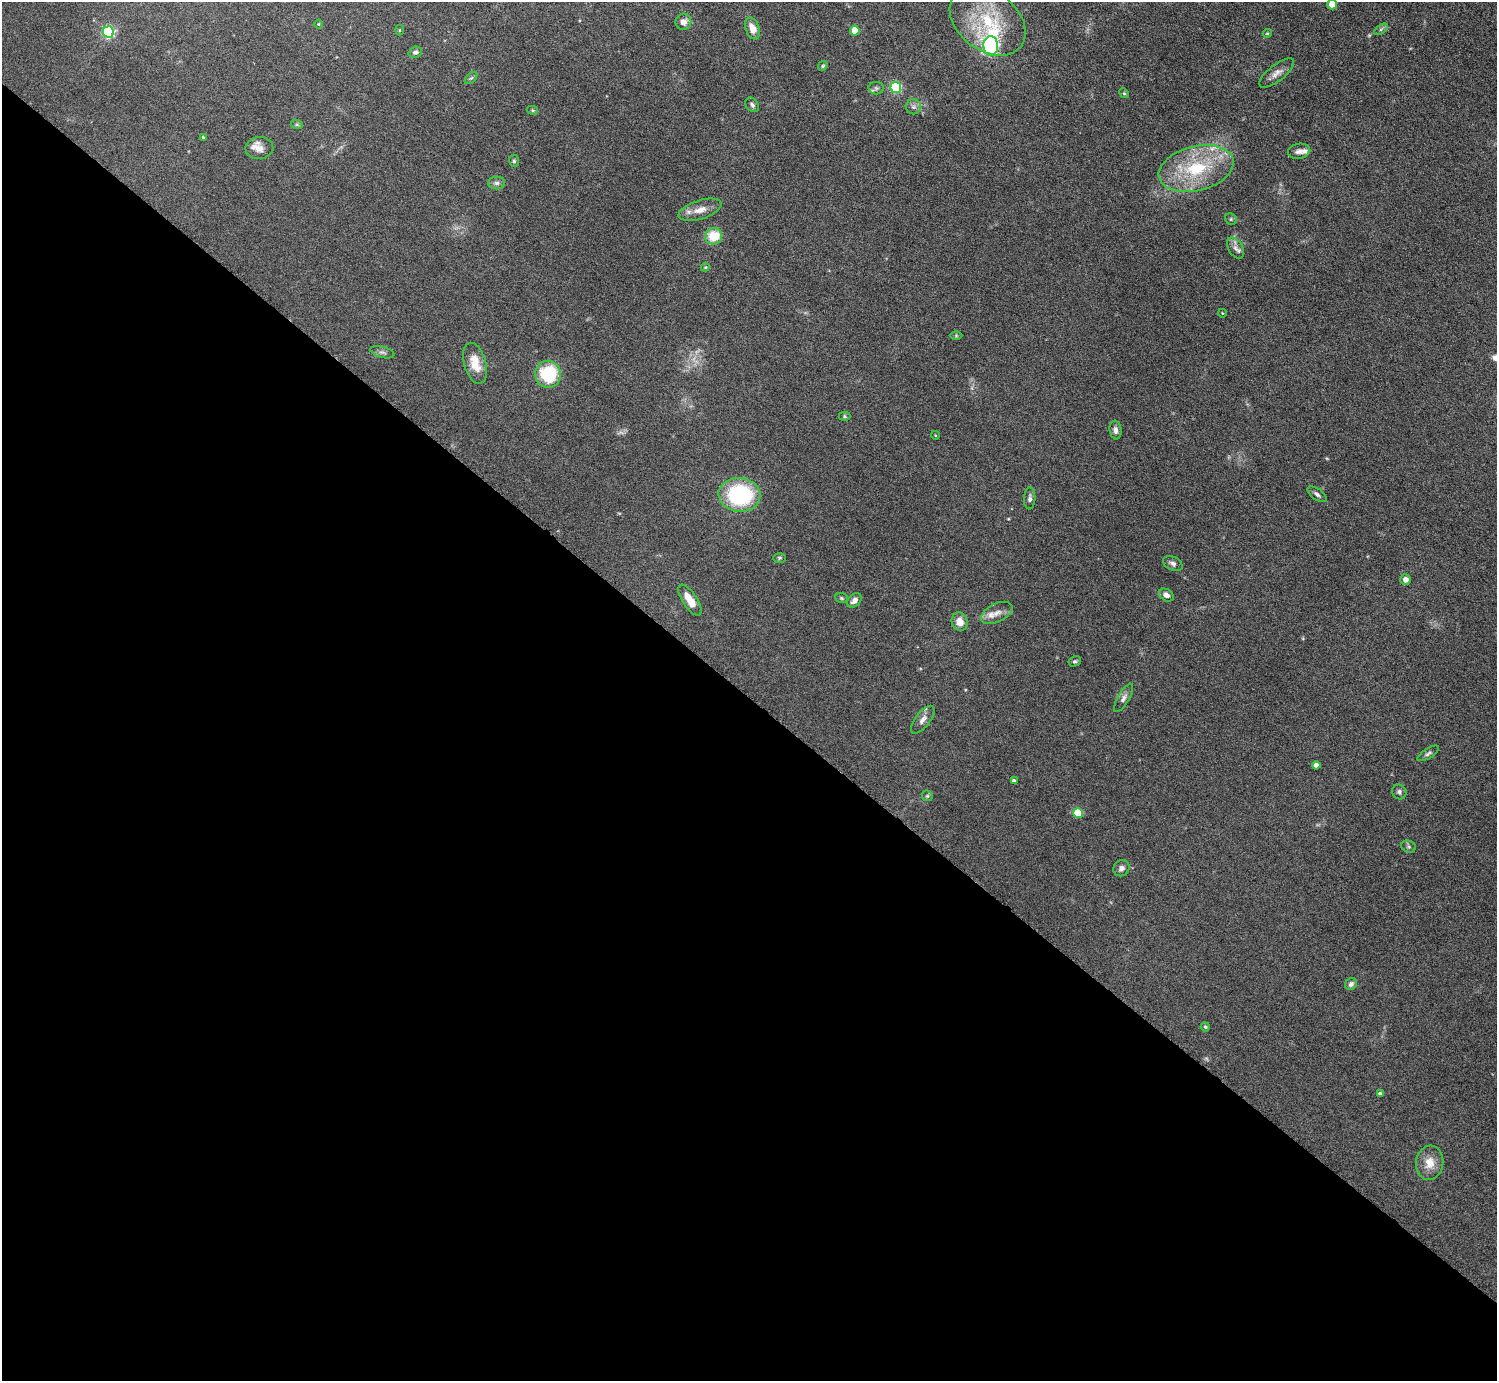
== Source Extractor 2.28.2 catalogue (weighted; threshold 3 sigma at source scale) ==
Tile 14 of 4 x 4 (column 2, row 4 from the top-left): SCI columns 1604-3098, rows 363-1741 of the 6098 x 6100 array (HDU 1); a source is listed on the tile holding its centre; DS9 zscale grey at full resolution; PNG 1499 x 1383 px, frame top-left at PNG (2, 2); each listed source drawn as its Kron ellipse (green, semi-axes under 4 px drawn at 4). Shown black and unused: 50% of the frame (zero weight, under 6 of 11 exposures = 5% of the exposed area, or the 3 px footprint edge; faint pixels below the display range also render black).
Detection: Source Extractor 2.28.2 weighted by HDU 2 'WHT'; one run over the whole footprint, this tile lists its part. Background 0.103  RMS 0.006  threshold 0.0246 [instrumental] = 3 sigma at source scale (4.09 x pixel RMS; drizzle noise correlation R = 1.36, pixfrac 0.8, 0.05/0.05 arcsec/px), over >= 5 px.
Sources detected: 75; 3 too faint to see at this stretch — neither listed nor drawn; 4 inside a brighter listed object's ellipse — not listed separately; the other 68 listed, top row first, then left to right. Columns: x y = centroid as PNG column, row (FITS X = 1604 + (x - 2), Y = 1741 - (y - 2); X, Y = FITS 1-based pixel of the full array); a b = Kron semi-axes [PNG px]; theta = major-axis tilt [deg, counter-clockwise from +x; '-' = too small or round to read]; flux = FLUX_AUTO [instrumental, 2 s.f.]
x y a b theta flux
1332 4 5 5 - 11
988 21 42 29 -37 33
683 22 8 8 - 3.3
318 24 4 3 - 0.39
752 29 11 6 -70 5.4
1381 29 7 4 37 0.94
399 30 5 3 - 0.4
855 31 5 4 - 11
108 32 5 5 - 64
1267 33 4 4 - 0.47
991 46 10 7 -89 130
415 52 7 5 18 1.3
823 66 5 4 - 0.6
1277 73 21 8 38 3.7
471 78 7 4 43 0.87
896 87 5 5 - 43
876 88 8 6 -1 1.3
1124 93 5 4 - 0.47
752 105 8 6 -53 1.3
913 107 8 7 - 1.6
532 110 5 4 - 0.58
297 125 6 4 -18 0.68
203 137 3 3 - 0.49
259 148 14 11 8 4
1299 151 11 7 11 2.2
514 161 6 5 - 0.87
1196 168 38 22 14 34
497 183 8 6 1 1.6
700 210 22 9 17 5.7
1231 219 6 5 - 0.96
714 236 8 8 - 13
1235 248 11 7 -59 2.5
705 267 4 4 - 0.49
1222 313 4 3 - 0.33
956 336 6 4 0 0.58
382 352 12 5 -14 1.5
475 363 21 11 -74 9
548 374 13 13 - 29
844 416 6 4 -1 0.71
1115 430 9 6 -81 2
935 435 4 3 - 0.4
1317 494 11 5 -36 1.6
739 495 21 17 -6 54
1030 498 11 5 87 1.6
779 558 6 5 - 0.72
1173 564 10 6 -29 1.9
1405 580 5 5 - 2.7
1166 595 8 5 -34 2.4
842 598 6 5 - 0.72
690 600 18 7 -56 7.9
854 600 8 6 45 2.5
997 613 17 9 27 4.3
960 622 9 8 - 5.3
1075 661 6 5 - 0.84
1124 698 16 5 60 2.1
923 720 16 7 52 2.9
1428 753 12 5 32 1.3
1316 765 4 4 - 2.2
1014 781 4 4 - 1.6
1399 792 8 7 - 1.4
927 796 6 5 - 0.68
1078 813 5 5 - 16
1409 847 7 5 -21 1
1121 868 8 7 - 1.9
1351 984 6 5 - 1.7
1205 1027 4 4 - 0.71
1380 1094 4 4 - 1.6
1430 1163 17 13 82 7.1
Isophote crosses this tile's border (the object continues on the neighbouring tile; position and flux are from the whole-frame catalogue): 1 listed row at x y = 1332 4